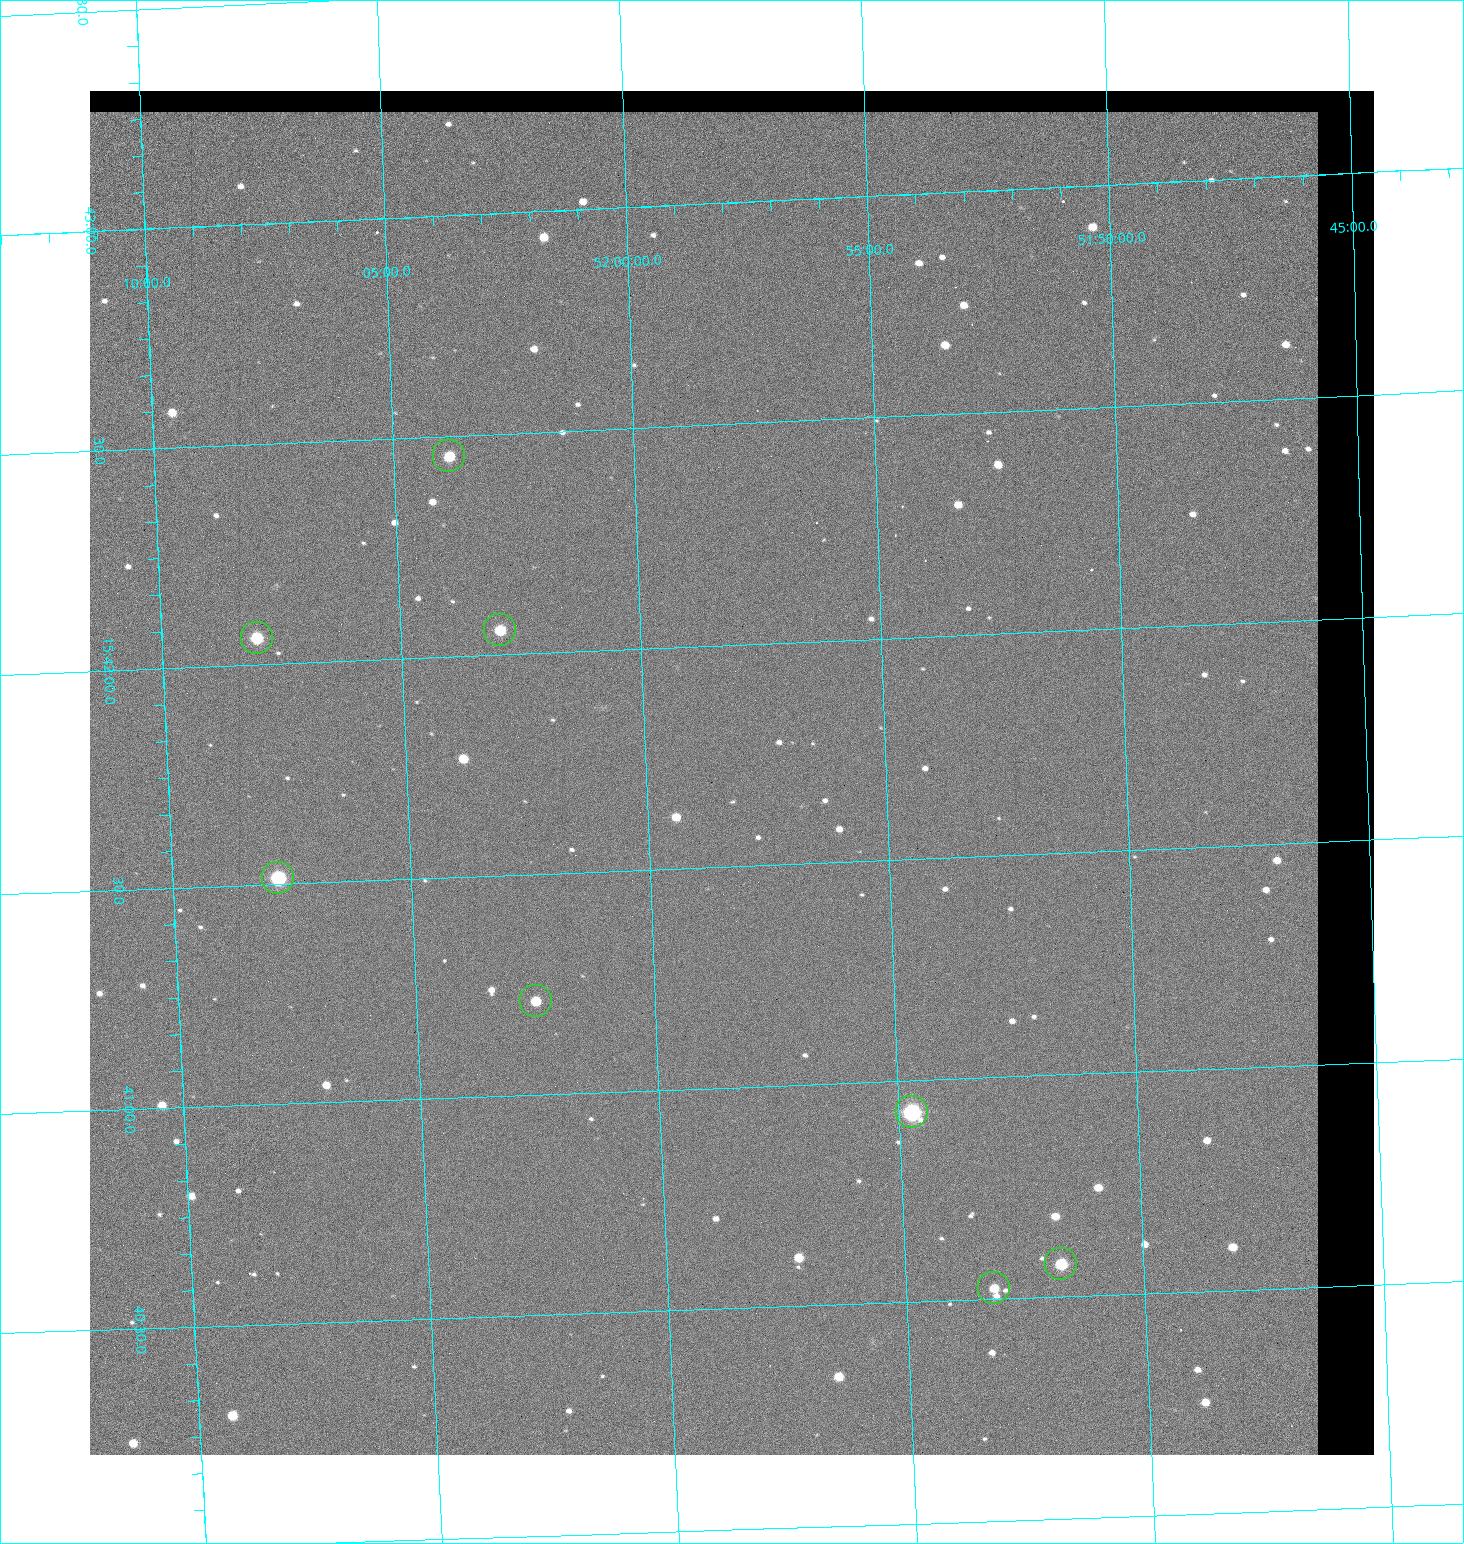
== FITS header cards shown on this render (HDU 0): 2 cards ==
NAXIS1  =                 1284 / length of data axis 1
NAXIS2  =                 1364 / length of data axis 2

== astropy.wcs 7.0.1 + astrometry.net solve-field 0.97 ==
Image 1284 x 1364 px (HDU 0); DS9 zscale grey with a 90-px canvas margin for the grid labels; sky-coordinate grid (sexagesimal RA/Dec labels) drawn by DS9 from the SOLVED WCS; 8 Tycho-2 reference stars matched to detected sources circled (green)
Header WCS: RA---TAN/DEC--TAN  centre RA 15:41:43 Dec +51:58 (235.43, +51.97 deg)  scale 1.26 arcsec/px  FOV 26.9' x 28.5'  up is +92 deg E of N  parity flipped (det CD > 0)
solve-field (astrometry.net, Tycho-2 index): VERIFIED the header's WCS against the Tycho-2 star catalogue (8 matches, 0 conflicts) and refined it, rather than solving blind
Solved WCS: RA---TAN-SIP/DEC--TAN-SIP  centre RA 15:41:43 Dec +51:58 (235.43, +51.97 deg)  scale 1.25 arcsec/px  FOV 26.8' x 28.5'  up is +92 deg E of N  parity flipped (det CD > 0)
The solver's refit moves the header's centre by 0.54 arcsec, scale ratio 0.9973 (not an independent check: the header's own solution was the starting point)
Tycho-2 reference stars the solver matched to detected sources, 8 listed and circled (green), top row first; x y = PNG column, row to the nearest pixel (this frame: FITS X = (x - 90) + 1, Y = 1364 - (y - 91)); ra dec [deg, ICRS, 3 dp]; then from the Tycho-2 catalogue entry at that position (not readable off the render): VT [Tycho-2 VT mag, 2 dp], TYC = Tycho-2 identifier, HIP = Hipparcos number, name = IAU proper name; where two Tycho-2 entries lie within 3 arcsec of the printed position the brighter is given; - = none
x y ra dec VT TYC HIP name
449 456 235.614 +52.064 11.61 3489-1132-1 - -
500 630 235.514 +52.049 11.19 3489-1407-1 - -
257 638 235.515 +52.133 11.12 3489-1380-1 - -
278 878 235.378 +52.130 9.31 3489-1322-1 76850 -
536 1001 235.303 +52.042 11.52 3489-958-1 - -
912 1112 235.232 +51.912 9.59 3489-824-1 - -
1061 1264 235.143 +51.862 10.97 3489-1016-1 - -
994 1288 235.131 +51.886 12.29 3489-908-1 - -